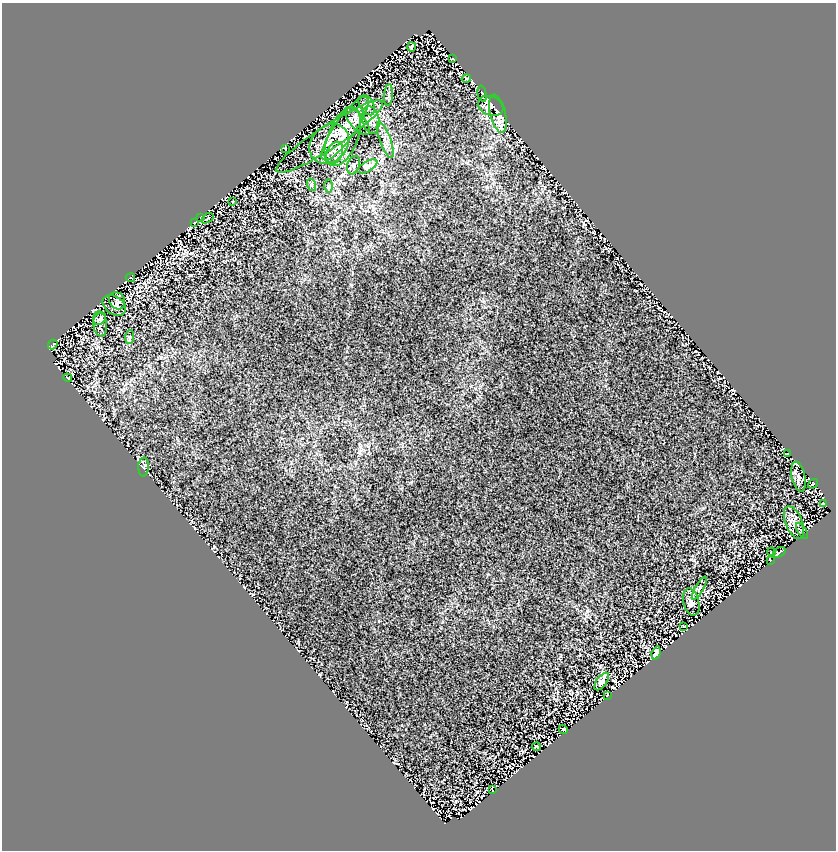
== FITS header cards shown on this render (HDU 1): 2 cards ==
NAXIS1  =                  834
NAXIS2  =                  848

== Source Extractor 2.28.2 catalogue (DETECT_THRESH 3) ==
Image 834 x 848 px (HDU 1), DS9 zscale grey, 1 PNG px = 1 image px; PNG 838 x 852 px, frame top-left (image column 1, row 848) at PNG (2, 3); each listed source drawn as its Kron ellipse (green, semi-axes under 4 px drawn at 4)
Background 1.3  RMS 0.16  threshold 0.495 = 3 sigma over >= 5 px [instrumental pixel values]
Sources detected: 52; all 52 listed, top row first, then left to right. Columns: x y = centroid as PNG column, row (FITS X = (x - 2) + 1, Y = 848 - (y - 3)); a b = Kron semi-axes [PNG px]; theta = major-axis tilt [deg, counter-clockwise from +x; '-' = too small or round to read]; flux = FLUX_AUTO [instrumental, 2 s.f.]
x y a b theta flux
411 47 5 2 - 9.6
452 59 3 2 - 6.9
466 79 5 3 - 12
482 94 8 3 -77 11
388 95 11 4 85 28
367 105 11 7 -58 40
491 106 13 9 -23 120
498 114 19 7 -76 130
371 120 14 8 -78 83
357 121 17 7 -48 69
345 128 38 10 55 290
330 137 63 12 33 290
343 137 31 15 68 320
385 140 19 5 -70 80
329 144 22 17 46 280
285 149 3 2 - 8.7
335 153 11 7 68 93
353 165 9 6 70 36
367 166 11 5 30 42
312 185 6 4 -71 21
329 186 6 4 89 16
233 201 3 2 - 6.8
201 218 4 2 - 12
207 218 7 2 34 13
195 222 3 2 - 7
130 278 4 2 - 10
117 301 9 7 -57 35
114 305 13 9 -35 40
100 319 7 5 42 29
100 324 13 7 -84 44
130 337 7 4 89 19
53 345 5 2 - 9.4
68 378 4 3 - 12
788 454 3 2 - 6.7
144 467 9 5 88 26
798 477 15 7 -78 50
813 484 5 3 - 9
824 504 3 3 - 70
794 523 17 8 -68 72
802 531 9 3 -58 12
772 552 4 3 - 6.9
779 552 7 2 35 14
770 560 3 2 - 8.5
699 588 13 4 60 27
691 602 14 8 -77 58
684 626 3 2 - 10
656 653 7 4 74 45
602 681 10 5 54 46
607 695 3 2 - 9.5
563 729 5 3 - 19
537 747 4 2 - 9.8
492 790 4 2 - 7.2